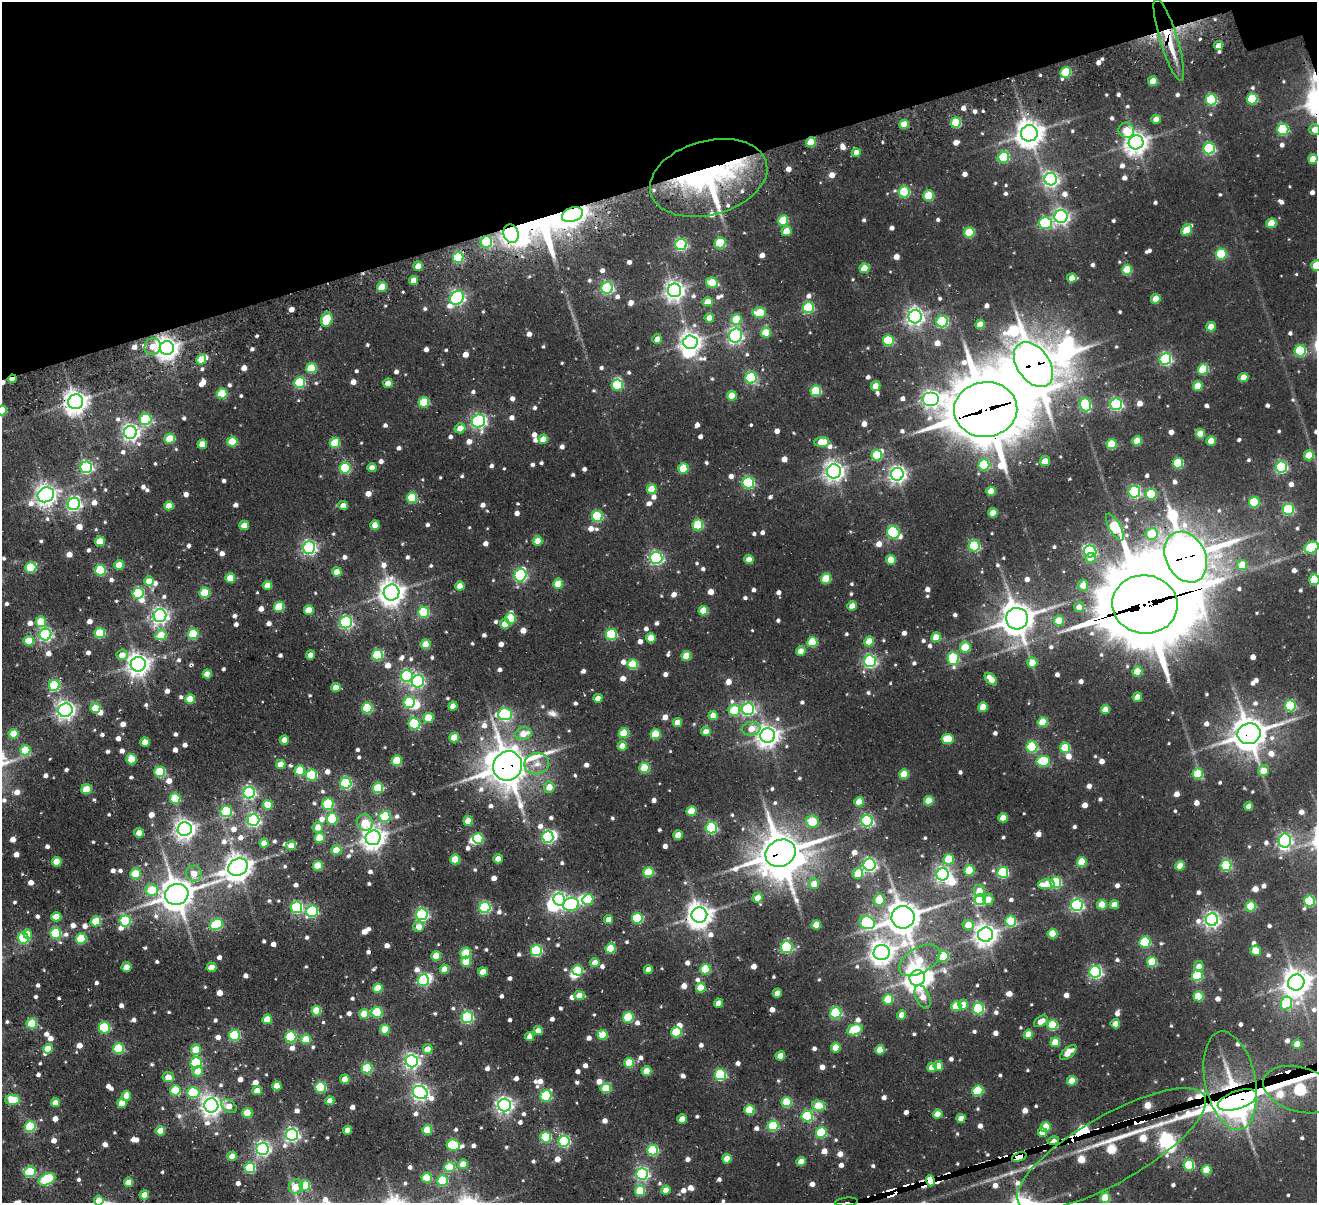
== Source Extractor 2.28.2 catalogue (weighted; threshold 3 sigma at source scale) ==
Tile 3 of 4 x 4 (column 3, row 1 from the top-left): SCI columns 2775-4089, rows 4035-5235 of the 5550 x 5540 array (HDU 1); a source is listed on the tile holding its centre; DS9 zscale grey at full resolution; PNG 1319 x 1205 px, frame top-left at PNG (2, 2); each listed source drawn as its Kron ellipse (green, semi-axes under 4 px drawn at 4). Shown black and unused: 15% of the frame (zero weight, under 3 of 4 exposures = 11% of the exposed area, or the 3 px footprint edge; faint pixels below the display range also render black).
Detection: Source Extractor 2.28.2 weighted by HDU 2 'WHT'; one run over the whole footprint, this tile lists its part. Background 0.197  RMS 0.013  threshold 0.0591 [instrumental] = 3 sigma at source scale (4.5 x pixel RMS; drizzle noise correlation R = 1.50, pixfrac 1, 0.05/0.05 arcsec/px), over >= 5 px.
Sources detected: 1122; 19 inside a brighter object's white glare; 14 cosmic-ray / hot-pixel residue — neither listed nor drawn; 17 inside a brighter listed object's ellipse — not listed separately; of the other 1072, all 500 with FLUX_AUTO >= 14.4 (the completeness limit of this list) listed and drawn (572 fainter detections not listed), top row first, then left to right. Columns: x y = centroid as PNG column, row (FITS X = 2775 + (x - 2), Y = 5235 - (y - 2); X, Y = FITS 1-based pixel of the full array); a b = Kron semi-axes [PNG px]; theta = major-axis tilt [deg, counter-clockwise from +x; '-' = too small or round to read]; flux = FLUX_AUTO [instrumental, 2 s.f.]
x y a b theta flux
1169 40 43 8 -73 45
1219 46 4 4 - 18
1066 72 6 5 - 99
1153 81 5 5 - 27
1252 99 5 5 - 100
1211 100 5 5 - 160
1156 119 4 4 - 16
956 122 5 5 - 86
904 124 4 4 - 33
1283 129 5 5 - 130
1126 130 8 7 - 26
1315 130 5 5 - 17
1029 133 8 8 - 1700
811 142 5 5 - 46
1136 142 7 7 - 1200
1209 149 6 5 - 170
856 152 4 4 - 15
1004 157 5 5 - 110
1313 159 4 4 - 25
709 178 60 37 15 300
1051 179 6 6 - 430
904 192 5 5 - 110
929 195 5 5 - 61
572 215 11 7 21 800
1061 217 6 6 - 410
783 220 5 5 - 71
1045 223 6 6 - 150
1271 223 5 5 - 43
1187 230 6 5 - 50
787 231 5 5 - 32
969 232 5 5 - 63
511 234 9 7 -73 660
486 242 6 5 - 140
720 243 5 5 - 98
681 245 6 5 - 200
1221 254 5 5 - 110
458 257 5 5 - 90
1316 265 5 5 - 39
418 266 4 4 - 23
864 268 5 5 - 38
1127 270 5 5 - 70
1072 278 4 4 - 21
414 280 4 4 - 22
712 283 6 5 - 47
382 287 5 4 - 34
607 288 6 5 - 240
675 290 7 6 - 750
457 298 7 6 - 360
1156 299 5 4 - 30
708 302 5 4 - 20
808 307 5 5 - 140
759 313 6 5 - 55
915 317 6 6 - 610
709 318 4 4 - 17
736 319 5 5 - 54
327 320 7 5 69 72
942 322 6 5 - 160
980 324 5 4 - 22
1211 327 5 4 - 26
766 332 5 5 - 40
736 336 7 6 - 340
657 339 4 4 - 15
888 341 5 5 - 100
690 342 7 7 - 910
153 346 8 8 - 21
167 348 7 7 - 1100
1300 351 5 5 - 120
201 359 5 4 - 25
1165 359 6 5 - 220
1033 365 25 16 -55 5000
311 368 5 5 - 64
1203 369 5 5 - 83
1243 377 5 4 - 27
751 378 5 5 - 170
12 379 4 3 - 15
300 383 5 5 - 110
388 383 5 4 - 17
617 385 6 5 - 94
876 386 5 5 - 24
1198 386 5 5 - 39
816 391 5 5 - 100
222 393 5 5 - 63
732 396 5 5 - 35
931 399 8 7 - 590
76 402 7 7 - 1200
424 402 5 5 - 66
1116 404 6 5 - 270
1085 405 7 5 -69 130
2 410 5 5 - 59
986 410 32 27 5 9100
146 419 6 5 - 130
478 421 7 6 - 360
460 428 5 5 - 15
130 432 6 6 - 560
1200 434 5 4 - 30
170 439 5 5 - 47
543 439 5 4 - 24
1137 441 5 4 - 32
1211 441 5 4 - 33
232 442 5 5 - 64
822 442 7 5 4 25
335 443 5 5 - 62
202 444 4 4 - 24
1111 444 5 5 - 65
877 455 5 5 - 73
1309 455 5 5 - 46
1045 461 5 5 - 23
1178 463 5 5 - 89
984 465 5 5 - 110
86 467 6 6 - 290
1281 467 6 5 - 200
345 468 5 5 - 120
372 468 4 4 - 15
683 469 5 5 - 58
834 471 7 7 - 810
897 474 6 6 - 570
748 483 6 5 - 160
652 489 5 5 - 43
991 491 4 4 - 29
1134 492 6 5 - 210
1151 494 5 5 - 78
46 495 8 7 - 920
412 498 5 5 - 81
1254 502 5 5 - 90
74 504 6 6 - 370
343 505 5 4 - 15
169 506 5 4 - 27
1288 509 5 5 - 160
993 513 5 4 - 27
597 516 5 5 - 130
244 525 5 4 - 23
375 525 5 4 - 20
698 525 5 5 - 96
1115 527 15 5 -61 150
893 532 6 6 - 190
1151 534 6 5 - 45
100 541 5 5 - 43
538 541 5 4 - 26
974 546 5 5 - 160
309 548 6 6 - 340
1311 548 7 5 22 110
1090 551 6 6 - 240
1186 557 26 20 -63 4900
656 558 6 6 - 280
1091 558 5 5 - 17
749 559 4 4 - 28
891 560 5 5 - 31
119 565 5 5 - 42
1242 565 5 5 - 40
31 567 5 5 - 87
100 570 5 5 - 110
337 572 5 4 - 26
520 575 6 6 - 240
230 578 5 5 - 36
826 579 5 5 - 56
1314 580 5 5 - 75
149 581 5 5 - 22
558 584 5 5 - 34
1083 585 5 5 - 18
267 586 4 4 - 20
460 586 4 4 - 22
138 593 5 5 - 140
205 593 5 5 - 69
391 593 8 8 - 1400
1145 604 33 29 -6 15000
852 606 4 4 - 18
279 607 5 5 - 66
1079 607 5 5 - 15
309 610 5 4 - 33
703 611 5 4 - 35
424 612 5 5 - 110
160 616 6 6 - 510
510 618 5 5 - 62
1017 619 11 11 - 2500
1059 621 5 5 - 41
41 622 5 5 - 43
346 622 6 6 - 260
505 624 5 5 - 18
100 633 5 5 - 77
45 634 6 6 - 300
193 634 5 5 - 82
611 634 5 5 - 120
161 635 6 5 - 37
936 637 5 5 - 33
651 638 5 4 - 30
29 641 5 5 - 41
869 641 5 5 - 36
812 642 5 5 - 70
426 644 5 5 - 36
965 647 5 5 - 58
801 651 5 4 - 20
122 655 5 5 - 15
310 655 4 4 - 15
377 655 5 5 - 110
686 656 5 5 - 37
953 658 6 5 - 140
870 661 6 6 - 280
1032 663 5 5 - 23
138 664 7 7 - 1100
633 664 5 5 - 71
1137 672 5 5 - 40
207 674 4 4 - 18
407 676 6 6 - 240
991 679 7 4 -46 21
418 681 6 6 - 240
54 685 5 5 - 96
336 687 4 4 - 25
1137 697 4 4 - 19
598 698 4 4 - 20
190 699 5 5 - 40
409 702 5 5 - 110
453 706 4 4 - 16
1290 706 5 5 - 120
983 707 5 4 - 35
95 708 5 5 - 33
367 708 5 5 - 110
748 709 6 6 - 260
1105 709 4 4 - 16
65 710 7 6 - 670
734 710 5 5 - 70
505 714 7 6 - 200
713 715 4 4 - 24
428 718 5 5 - 48
677 722 4 4 - 19
1043 722 5 5 - 53
414 724 6 5 - 120
751 729 9 6 8 18
706 732 4 4 - 18
523 733 8 6 15 24
624 733 5 5 - 56
13 734 5 5 - 44
655 734 5 5 - 57
1249 734 11 10 - 2700
768 736 7 7 - 1000
454 738 5 5 - 42
948 739 6 5 - 55
284 740 4 4 - 22
145 742 4 4 - 21
622 746 4 4 - 18
1032 747 5 5 - 130
1065 748 5 5 - 63
25 750 5 5 - 69
132 759 5 5 - 44
397 761 5 5 - 66
1043 761 7 5 8 90
281 764 5 4 - 27
537 764 12 10 11 15
508 766 15 14 - 3500
644 768 5 5 - 69
300 770 5 5 - 53
1264 770 5 5 - 19
160 772 5 5 - 92
904 774 5 5 - 50
1198 774 5 5 - 74
312 775 5 5 - 120
346 783 5 5 - 190
549 787 5 5 - 21
378 788 5 5 - 68
86 789 5 5 - 43
249 793 6 6 - 310
175 799 5 5 - 64
929 801 5 4 - 38
859 802 5 4 - 23
328 804 6 5 - 99
268 805 5 5 - 44
1249 806 4 4 - 14
226 811 6 5 - 120
691 811 5 5 - 48
385 816 5 5 - 100
1003 818 4 4 - 25
332 819 5 5 - 110
253 820 6 6 - 290
468 821 4 4 - 26
812 821 6 6 - 45
867 821 6 5 - 240
365 823 8 7 - 33
318 827 5 5 - 19
711 828 5 5 - 190
185 829 7 7 - 860
139 833 5 5 - 17
678 835 4 4 - 25
548 837 6 5 - 220
320 838 5 5 - 42
373 838 8 7 - 1200
478 839 5 5 - 81
1285 840 7 6 - 310
264 843 4 4 - 17
291 845 5 4 - 16
336 850 5 4 - 41
781 853 16 13 30 3700
455 859 5 5 - 49
498 859 4 4 - 20
949 859 5 5 - 67
57 862 5 5 - 36
1082 862 5 5 - 54
870 865 6 6 - 350
318 866 5 5 - 53
1180 866 5 4 - 29
1226 866 5 5 - 110
238 867 10 8 28 1600
969 870 5 5 - 56
649 872 5 5 - 69
1003 872 5 5 - 150
858 873 5 5 - 42
136 874 5 5 - 62
194 874 8 7 - 18
943 874 6 6 - 420
1056 882 5 5 - 140
814 884 5 5 - 21
1046 884 8 5 3 34
152 890 6 5 - 50
979 891 6 5 - 19
177 894 12 10 20 2500
757 898 5 5 - 19
559 899 6 6 - 380
588 899 6 5 - 59
988 899 5 5 - 15
879 900 5 5 - 38
981 900 5 5 - 120
1310 901 5 5 - 99
571 905 8 6 10 170
1077 905 6 6 - 280
1102 905 5 5 - 42
1114 905 4 4 - 18
1250 906 5 5 - 67
296 907 6 5 - 210
485 907 5 5 - 190
312 911 6 5 - 170
422 914 6 6 - 250
699 915 8 7 - 1500
56 917 5 4 - 24
903 917 11 11 - 2600
637 918 5 5 - 97
608 919 4 4 - 14
1212 920 6 6 - 490
96 921 5 5 - 48
125 921 5 5 - 130
1011 921 5 5 - 84
867 923 8 6 -22 140
216 924 7 5 27 130
816 925 5 4 - 29
968 925 6 5 - 28
419 927 5 5 - 15
56 933 5 5 - 110
28 934 4 4 - 18
1052 934 5 5 - 47
986 935 7 7 - 1100
23 938 5 5 - 120
81 939 5 5 - 69
1145 942 5 5 - 100
787 947 6 6 - 150
610 948 5 5 - 59
536 951 5 5 - 160
1255 951 6 5 - 31
466 953 5 5 - 47
882 953 8 7 - 1100
436 956 5 5 - 36
943 956 5 5 - 74
920 960 22 12 29 47
466 961 5 5 - 48
1152 962 5 5 - 67
595 963 4 4 - 18
1199 966 5 4 - 17
126 967 5 5 - 18
211 967 5 4 - 15
444 969 5 4 - 22
705 969 5 5 - 67
577 970 5 5 - 69
648 970 4 4 - 17
483 972 5 4 - 27
1095 972 6 6 - 280
1197 975 5 5 - 96
917 978 8 7 - 1400
423 980 6 5 - 180
1296 982 8 8 - 1500
378 988 5 4 - 35
701 988 5 5 - 50
777 993 4 4 - 15
579 995 5 4 - 20
1198 996 5 5 - 59
923 997 12 6 -66 18
888 999 5 5 - 46
719 1003 4 4 - 20
1286 1003 6 5 - 110
963 1005 5 5 - 22
956 1006 5 5 - 50
978 1008 6 5 - 150
316 1011 5 5 - 60
377 1012 5 5 - 84
836 1013 5 5 - 130
364 1014 5 5 - 39
902 1015 4 4 - 21
467 1017 6 5 - 220
628 1017 5 5 - 85
267 1019 5 4 - 29
1041 1021 7 5 31 15
32 1024 5 5 - 74
1115 1024 4 4 - 17
1052 1025 5 5 - 85
104 1028 6 5 - 97
385 1029 5 5 - 42
538 1030 4 4 - 23
855 1030 8 5 22 82
676 1032 5 5 - 82
1028 1034 4 4 - 24
234 1035 5 5 - 120
603 1035 5 5 - 42
291 1037 5 5 - 120
530 1037 4 4 - 16
306 1039 5 5 - 40
1055 1042 5 4 - 29
1297 1044 4 4 - 18
119 1048 5 5 - 110
836 1048 5 5 - 36
48 1049 5 4 - 28
196 1049 5 5 - 36
427 1049 5 5 - 17
880 1050 5 4 - 30
1068 1052 10 5 39 25
780 1056 4 4 - 24
412 1061 6 6 - 440
196 1063 5 5 - 120
629 1063 5 5 - 56
938 1066 5 4 - 27
932 1067 5 4 - 26
367 1068 5 5 - 100
198 1071 5 5 - 24
647 1071 5 4 - 32
720 1075 5 5 - 160
168 1077 5 5 - 20
345 1079 5 4 - 25
1072 1081 5 4 - 37
1230 1081 50 25 -78 130
277 1086 4 4 - 23
320 1087 5 5 - 100
606 1088 5 5 - 60
175 1090 5 5 - 60
1300 1090 37 22 -16 350
257 1091 5 4 - 15
978 1091 6 5 - 95
193 1093 6 5 - 100
420 1093 7 6 - 500
126 1096 5 4 - 19
546 1096 6 5 - 110
13 1100 7 5 -1 42
1237 1100 20 9 19 3100
330 1101 4 4 - 17
787 1102 5 5 - 76
55 1103 4 4 - 20
122 1103 5 4 - 29
505 1105 6 6 - 530
211 1106 7 7 - 860
229 1106 9 6 -35 17
818 1106 7 5 -15 47
749 1110 5 5 - 51
247 1113 5 5 - 38
938 1114 5 4 - 22
807 1116 5 5 - 140
961 1118 4 4 - 24
682 1119 4 4 - 21
30 1126 5 5 - 110
773 1126 5 5 - 110
1046 1127 5 5 - 42
348 1130 4 4 - 15
427 1130 5 5 - 36
160 1131 5 4 - 32
1042 1132 4 4 - 19
821 1133 5 5 - 100
292 1135 6 6 - 360
546 1137 5 5 - 94
1053 1140 6 4 14 22
564 1141 5 5 - 190
453 1145 7 5 -7 110
263 1149 6 6 - 400
1111 1149 107 33 30 1300
653 1150 5 5 - 110
232 1156 4 4 - 20
1019 1157 7 4 21 500
727 1159 4 4 - 30
801 1162 4 4 - 24
463 1164 5 4 - 29
1189 1165 5 5 - 93
449 1167 5 5 - 62
250 1168 5 5 - 120
1207 1170 5 5 - 40
30 1172 6 5 - 110
642 1174 6 6 - 260
427 1178 5 5 - 51
47 1179 9 5 26 130
442 1181 5 5 - 69
930 1181 5 4 - 1300
129 1182 5 4 - 19
305 1185 5 5 - 52
296 1187 7 7 - 25
666 1190 4 4 - 17
640 1191 5 5 - 58
144 1195 5 4 - 18
1105 1198 5 5 - 55
99 1200 5 5 - 18
846 1202 11 3 5 27
Overlapping masked pixels (flux is a lower limit): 26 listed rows (the first 20) at x y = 1169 40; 811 142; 709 178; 572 215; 511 234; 486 242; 167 348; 1033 365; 12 379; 76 402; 986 410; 974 546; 1186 557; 1145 604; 1249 734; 508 766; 781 853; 699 915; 1230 1081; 1300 1090
Isophote crosses this tile's border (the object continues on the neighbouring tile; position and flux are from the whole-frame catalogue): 7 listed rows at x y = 1315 130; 1316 265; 2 410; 1311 548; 1314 580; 1296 982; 99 1200